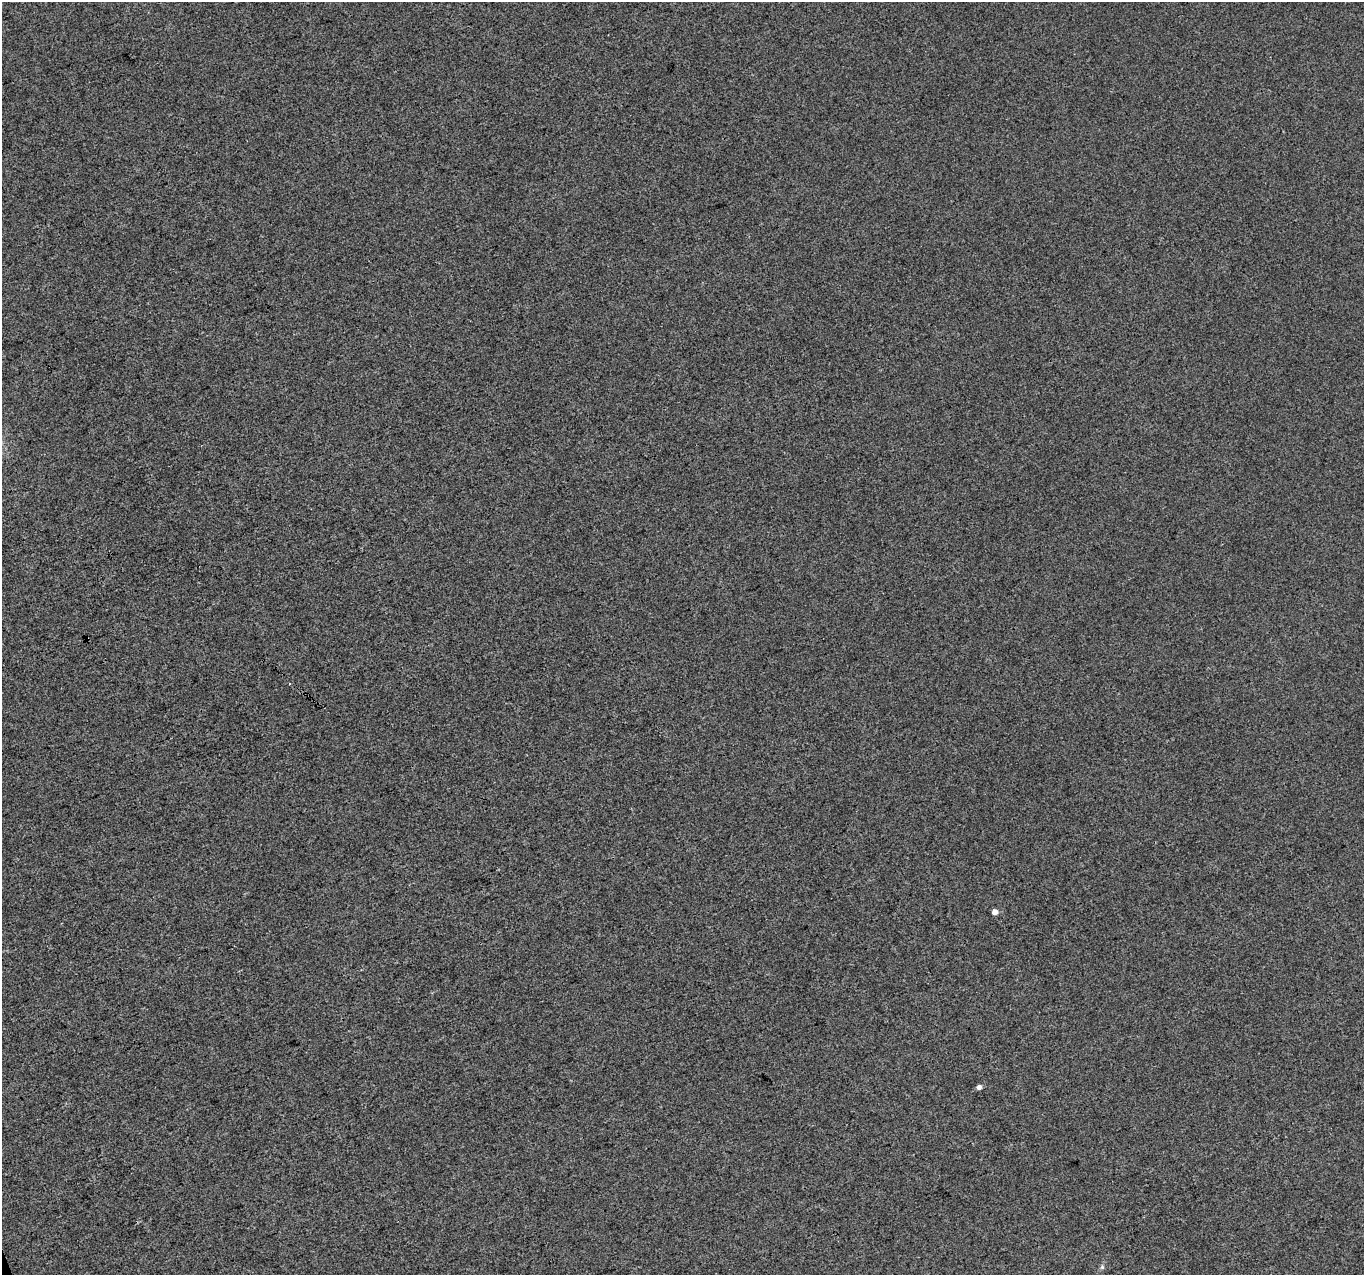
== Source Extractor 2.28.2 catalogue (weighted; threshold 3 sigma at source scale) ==
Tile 7 of 4 x 4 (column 3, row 2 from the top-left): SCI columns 2729-4090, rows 2671-3943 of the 5453 x 5286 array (HDU 1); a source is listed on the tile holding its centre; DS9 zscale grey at full resolution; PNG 1366 x 1277 px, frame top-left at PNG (2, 2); no overlay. Shown black and unused: <1% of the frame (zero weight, under 3 of 4 exposures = <1% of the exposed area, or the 3 px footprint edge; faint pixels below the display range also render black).
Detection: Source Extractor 2.28.2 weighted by HDU 2 'WHT'; one run over the whole footprint, this tile lists its part. Background 3.49e-05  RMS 0.0036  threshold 0.0161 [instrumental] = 3 sigma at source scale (4.5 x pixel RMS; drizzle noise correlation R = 1.50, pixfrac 1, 0.0396/0.0396 arcsec/px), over >= 5 px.
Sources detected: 4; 1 cosmic-ray / hot-pixel residue — not listed; the other 3 listed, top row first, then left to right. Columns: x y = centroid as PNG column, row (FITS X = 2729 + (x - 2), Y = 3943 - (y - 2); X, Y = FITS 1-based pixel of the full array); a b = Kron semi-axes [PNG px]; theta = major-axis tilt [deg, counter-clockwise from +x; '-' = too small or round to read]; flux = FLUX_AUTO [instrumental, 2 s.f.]
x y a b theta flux
995 912 5 5 - 2.2
979 1087 4 4 - 1.3
1102 1267 5 5 - 0.56